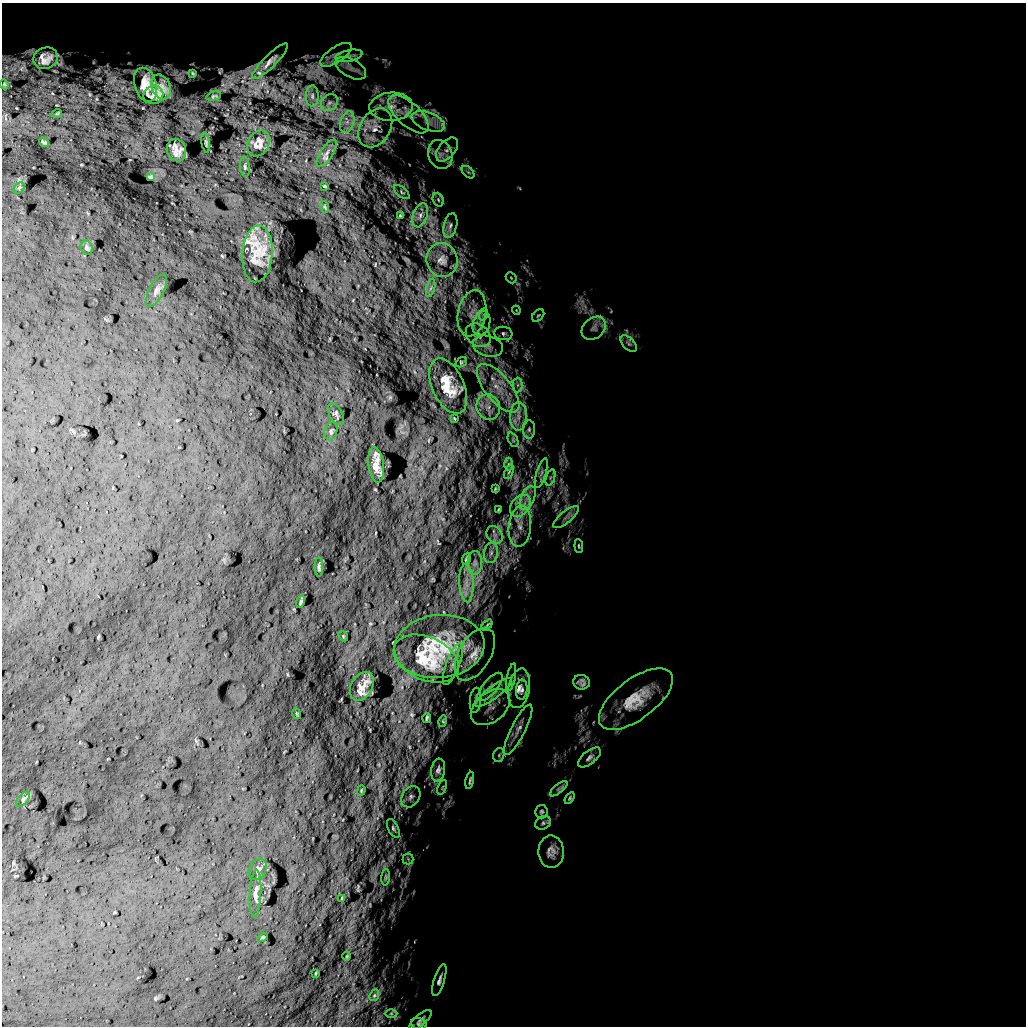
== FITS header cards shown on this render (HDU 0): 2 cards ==
NAXIS1  =                 1024 /
NAXIS2  =                 1024 /

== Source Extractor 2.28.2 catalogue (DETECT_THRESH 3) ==
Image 1024 x 1024 px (HDU 0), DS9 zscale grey, 1 PNG px = 1 image px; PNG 1028 x 1028 px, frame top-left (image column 1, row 1024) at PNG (2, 3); each listed source drawn as its Kron ellipse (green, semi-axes under 4 px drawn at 4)
Background 5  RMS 740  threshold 2220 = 3 sigma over >= 5 px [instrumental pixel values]
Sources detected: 130; all 130 listed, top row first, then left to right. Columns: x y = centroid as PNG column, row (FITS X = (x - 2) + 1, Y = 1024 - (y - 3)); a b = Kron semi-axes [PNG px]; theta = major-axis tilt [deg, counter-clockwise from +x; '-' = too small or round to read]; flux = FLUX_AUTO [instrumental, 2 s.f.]
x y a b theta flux
336 55 18 7 34 3.5e+05
349 56 13 5 12 2.4e+05
46 58 12 10 22 5.7e+05
270 61 24 6 45 3.4e+05
351 68 17 9 -29 4.3e+05
193 73 3 2 - 5.0e+04
4 84 5 4 - 5.8e+04
145 85 17 11 -75 5.0e+05
161 87 13 9 -67 4.3e+05
153 95 10 9 - 2.4e+05
214 96 7 4 15 6.9e+04
312 96 10 6 -90 2.0e+05
329 103 9 7 42 2.4e+05
391 107 22 14 3 1.0e+06
57 113 5 3 - 3.8e+04
408 114 25 11 -43 8.3e+05
428 121 17 8 -21 5.8e+05
347 122 11 6 72 3.4e+05
375 128 21 15 58 8.3e+05
44 142 5 3 - 9.0e+04
206 143 10 3 -81 5.3e+04
258 143 13 10 60 3.7e+05
447 149 14 8 50 3.2e+05
177 150 11 9 -70 4.3e+05
327 153 16 6 57 2.6e+05
440 154 15 12 -66 5.1e+05
245 167 10 5 -83 1.2e+05
468 172 7 4 -44 9.9e+04
151 177 4 3 - 7.4e+04
325 186 3 2 - 5.2e+04
19 188 6 4 45 9.4e+04
402 192 9 4 -41 8.6e+04
438 200 7 5 -69 9.7e+04
325 207 6 3 -70 6.4e+04
401 215 4 3 - 6.5e+04
420 215 12 7 70 2.9e+05
450 226 12 6 76 2.1e+05
87 247 7 6 - 9.6e+04
257 254 28 15 86 1.4e+06
442 260 17 15 -75 6.4e+05
511 278 6 4 -46 7.0e+04
431 288 9 4 76 1.3e+05
156 290 18 7 63 2.7e+05
516 310 4 3 - 4.0e+04
472 313 23 14 79 8.7e+05
484 314 6 4 69 9.1e+04
538 315 7 5 47 8.4e+04
481 324 13 8 71 3.4e+05
594 328 13 10 40 2.8e+05
503 333 9 6 -6 1.7e+05
478 335 14 10 -41 4.1e+05
629 344 10 5 -46 1.5e+05
488 346 15 10 -16 4.4e+05
461 362 6 4 35 8.3e+04
518 385 7 5 89 1.3e+05
448 386 29 16 -66 1.4e+06
498 388 29 13 -51 1.5e+06
488 407 13 11 -63 6.1e+05
336 414 12 6 -60 1.5e+05
519 416 14 8 88 5.3e+05
454 418 3 2 - 4.8e+04
529 429 9 6 89 1.7e+05
331 431 9 6 72 1.3e+05
513 440 8 5 -66 1.1e+05
508 464 6 4 90 8.5e+04
376 465 17 8 -83 5.4e+05
509 472 7 4 66 7.8e+04
541 473 15 4 74 2.1e+05
550 478 8 4 71 9.6e+04
495 489 4 2 - 5.5e+04
528 498 12 6 65 3.7e+05
520 506 12 9 50 5.1e+05
498 509 4 2 - 5.1e+04
566 517 16 6 40 2.8e+05
520 526 20 11 84 7.7e+05
495 535 9 7 -59 2.8e+05
579 546 7 3 -85 6.4e+04
491 553 10 7 79 2.8e+05
466 559 6 3 66 9.9e+04
475 563 12 7 90 3.0e+05
319 567 9 4 -89 1.1e+05
466 583 19 7 -87 5.6e+05
301 602 6 3 71 8.3e+04
487 625 6 2 48 7.1e+04
343 636 5 4 - 5.1e+04
439 646 45 31 5 3.8e+06
475 654 29 16 60 1.1e+06
426 659 34 21 -23 1.7e+06
453 664 22 6 69 3.6e+05
511 677 14 4 79 1.7e+05
581 682 8 7 - 2.3e+05
362 686 15 10 61 6.0e+05
490 687 17 7 50 3.8e+05
519 688 20 10 80 6.1e+05
522 690 10 5 86 2.0e+05
494 692 22 6 37 5.3e+05
636 699 44 20 37 2.2e+06
476 700 13 5 84 1.6e+05
490 707 22 14 39 8.7e+05
297 714 5 3 - 4.4e+04
427 718 5 2 - 6.9e+04
443 721 6 4 74 5.2e+04
518 730 28 7 63 5.2e+05
499 755 7 5 76 1.0e+05
589 757 13 6 39 2.2e+05
438 770 11 7 81 2.0e+05
470 780 9 3 79 1.0e+05
442 787 7 3 67 6.5e+04
559 789 10 4 39 1.2e+05
361 790 5 3 - 5.6e+04
411 797 11 8 58 2.5e+05
570 798 6 3 55 7.3e+04
23 799 9 5 50 1.1e+05
541 812 7 6 - 1.1e+05
543 823 8 6 26 1.3e+05
393 828 10 5 -63 1.2e+05
551 852 16 12 -89 4.9e+05
408 859 5 5 - 8.2e+04
258 869 11 8 61 2.0e+05
386 877 8 3 85 6.7e+04
255 894 24 5 87 2.7e+05
342 898 4 2 - 4.3e+04
263 937 5 3 - 5.1e+04
347 956 4 3 - 4.2e+04
316 973 3 2 - 3.5e+04
439 980 16 5 73 2.3e+05
374 995 6 4 68 7.5e+04
391 1013 6 4 1 7.1e+04
421 1020 14 5 40 1.9e+05
419 1024 8 5 -17 1.2e+05